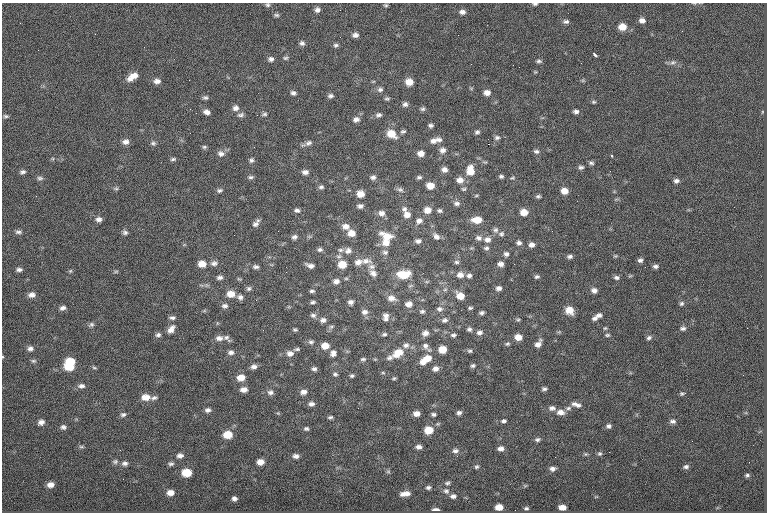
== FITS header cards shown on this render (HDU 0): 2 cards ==
NAXIS1  =                  765
NAXIS2  =                  510

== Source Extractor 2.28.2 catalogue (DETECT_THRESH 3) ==
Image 765 x 510 px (HDU 0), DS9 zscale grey, 1 PNG px = 1 image px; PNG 769 x 514 px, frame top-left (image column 1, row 510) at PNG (2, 3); no overlay
Background -0.528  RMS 8.1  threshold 24.2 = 3 sigma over >= 5 px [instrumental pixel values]
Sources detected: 296; all 296 listed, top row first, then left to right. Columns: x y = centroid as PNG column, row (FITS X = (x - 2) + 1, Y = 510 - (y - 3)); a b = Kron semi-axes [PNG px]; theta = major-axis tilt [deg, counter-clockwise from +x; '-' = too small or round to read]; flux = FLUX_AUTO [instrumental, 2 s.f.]
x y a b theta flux
535 4 6 4 6 920
268 5 6 6 - 1100
386 5 5 4 - 830
317 10 7 6 - 2000
462 12 8 6 -6 2100
276 15 7 5 -2 1000
642 20 7 5 -17 2400
566 22 7 5 0 1400
622 27 7 6 - 6800
682 31 3 2 - 630
355 35 7 6 - 2100
302 43 7 5 -12 1500
336 45 6 5 - 1200
144 47 2 2 - 380
38 50 2 2 - 1100
595 54 5 3 - 1100
285 58 7 5 2 990
271 59 7 6 - 1800
539 61 7 5 -13 1200
673 62 9 6 4 1700
519 67 2 2 - 200
535 72 5 4 - 520
132 77 13 6 33 5400
157 81 8 6 2 2600
409 82 7 6 - 6200
380 89 7 6 - 1600
293 93 6 5 - 1600
487 93 7 6 - 3000
330 96 7 5 9 1500
205 97 7 5 -1 1200
387 99 6 4 0 940
594 102 6 4 0 770
405 104 7 6 - 1600
235 108 8 7 - 2300
190 109 3 2 - 540
423 109 6 5 - 1100
576 111 6 5 - 1600
207 112 7 5 -19 2500
264 114 7 4 7 1100
240 115 9 5 12 1400
378 115 8 6 12 1600
6 116 6 4 -1 940
356 119 9 7 15 2300
431 125 5 4 - 1300
403 131 7 5 9 1000
477 132 7 5 25 1200
391 134 10 7 -31 8500
497 138 7 6 - 1500
439 139 9 5 -22 1800
433 141 10 8 20 2700
125 142 8 7 - 2700
153 143 7 7 - 1300
308 143 11 7 28 2200
488 144 2 2 - 4100
204 147 6 5 - 910
442 150 8 7 - 2400
536 151 7 6 - 1500
421 153 7 5 2 3600
221 154 10 8 -8 2500
612 156 3 2 - 890
173 159 7 4 8 1000
251 160 7 6 - 1400
591 163 7 5 -11 1100
581 167 6 5 - 1300
444 170 7 6 - 2300
470 171 11 8 -88 7400
22 172 6 4 20 1300
305 172 7 5 -1 2300
501 176 5 4 - 1100
251 177 8 4 0 1100
373 177 7 5 15 1700
419 177 6 4 7 1100
40 178 9 5 -7 1300
460 180 8 7 - 3800
676 181 6 5 - 1700
430 186 6 5 - 6000
321 187 7 5 8 1300
116 189 6 4 -1 830
464 189 6 5 - 850
219 190 7 5 13 1200
400 190 9 6 -18 1500
564 191 7 6 - 4700
360 194 7 6 - 5500
476 196 5 3 - 560
538 196 7 5 1 1000
457 203 8 6 1 1700
360 206 7 5 0 1700
404 209 7 7 - 1800
297 210 8 6 -17 1500
427 210 8 7 - 4700
440 211 6 5 - 1100
524 212 7 6 - 5900
382 213 9 7 -21 2700
407 215 8 7 - 3400
99 219 7 6 - 2100
477 220 9 6 -1 7400
419 221 7 6 - 2600
255 224 9 7 29 2000
345 226 9 7 -13 3500
496 230 7 7 - 1500
18 232 9 5 0 1400
125 232 7 6 - 1400
351 233 8 6 -9 4800
501 234 7 6 - 1300
234 235 2 2 - 1100
436 236 10 6 -43 2400
294 237 6 5 - 1600
387 237 15 8 -25 8100
479 238 8 6 -18 1800
487 239 9 7 -7 2600
418 241 7 5 0 1700
386 243 10 8 -7 4600
519 243 6 5 - 1600
531 245 6 5 - 2300
486 248 6 5 - 1200
320 250 7 5 12 1300
340 250 8 6 0 1300
348 251 9 8 - 2700
385 252 8 7 - 1600
506 254 6 6 - 1600
356 256 2 2 - 1100
570 256 6 5 - 1500
615 256 5 4 - 610
640 260 5 5 - 1400
366 261 16 8 -1 4100
358 262 9 7 20 3300
456 262 7 5 -1 1100
214 263 9 6 12 2000
202 264 8 6 -10 5600
342 264 8 7 - 8300
500 264 6 4 -10 2300
514 264 2 2 - 1900
310 266 8 4 -17 2300
655 266 6 4 -5 1500
256 267 7 5 -6 1400
371 267 9 7 3 1900
645 267 2 2 - 1000
19 270 7 5 0 1600
70 271 5 4 - 640
116 272 8 4 9 650
286 272 2 2 - 3800
373 273 10 8 -39 2700
404 274 13 8 5 13000
460 275 8 7 - 3200
469 276 7 5 11 1500
630 276 6 4 18 610
220 277 7 5 10 1600
537 277 6 4 15 1100
616 277 7 5 -4 1400
346 278 6 4 0 690
239 279 6 3 -18 610
336 281 8 6 5 2500
248 288 7 6 - 1200
499 288 6 5 - 1800
594 290 7 6 - 2300
312 291 6 3 1 1100
231 294 9 7 -6 5600
32 295 8 6 8 2800
460 296 7 6 - 6600
240 297 7 6 - 1800
392 298 11 7 -12 3400
256 300 3 2 - 360
313 302 5 4 - 1100
351 302 5 5 - 1900
409 304 8 6 3 3300
682 304 7 5 44 1100
225 306 8 6 -4 1700
63 308 7 5 15 1900
470 308 5 3 - 830
439 309 8 7 - 1800
569 310 8 7 - 6700
422 311 7 5 13 1100
364 312 8 7 - 2200
482 313 5 3 - 1200
313 315 7 6 - 1500
599 315 8 5 9 1900
386 317 10 7 89 2600
172 318 7 5 -3 1400
594 318 7 5 5 1400
518 319 5 5 - 790
323 320 7 6 - 2000
445 320 8 6 20 1600
91 325 8 6 28 1300
331 327 8 5 29 1100
605 328 6 4 41 710
683 328 7 5 9 1400
171 329 12 7 54 3300
469 329 6 5 - 1300
295 330 5 4 - 840
479 332 8 6 8 2000
425 333 7 6 - 2700
384 334 6 4 14 960
158 335 7 6 - 1400
453 335 7 5 1 1200
607 335 7 4 1 910
518 337 7 5 -6 5400
219 338 9 7 -2 2500
227 338 10 6 -43 1700
649 338 7 6 - 1400
311 342 8 6 12 1400
507 344 7 5 19 920
538 344 9 6 56 3100
406 345 9 7 18 2200
325 346 8 6 -2 5500
425 346 11 7 -53 2500
30 348 8 6 9 1900
297 349 8 4 4 1100
442 349 6 6 - 8300
470 351 7 5 -11 980
231 352 8 6 0 1900
290 353 9 7 0 2900
333 353 9 7 72 2300
398 353 13 8 31 8400
2 357 4 3 - 450
390 358 9 6 15 1700
427 358 9 7 2 5700
363 359 7 4 1 1000
33 361 7 5 12 1000
70 361 9 6 -2 11000
423 362 7 6 - 3100
473 366 6 5 - 1100
69 367 9 6 -3 11000
254 367 7 6 - 2100
94 368 7 3 -9 790
314 369 6 5 - 1500
435 369 7 5 9 2400
383 373 5 3 - 590
335 374 6 5 - 1100
352 376 5 4 - 980
241 378 8 7 - 5500
394 378 5 4 - 740
81 386 9 6 2 1900
544 389 6 4 2 1300
244 390 8 6 3 3200
270 392 8 7 - 1900
304 392 8 6 7 2500
682 393 5 5 - 840
685 393 3 2 - 870
146 397 10 7 2 5100
154 398 8 5 14 1400
311 404 7 6 - 1800
576 404 13 6 -19 2600
552 408 9 6 2 2100
568 408 8 5 11 1400
208 410 7 5 5 1900
560 412 10 6 -5 3300
278 413 4 4 - 550
459 413 6 5 - 1500
416 414 6 5 - 3200
434 414 5 4 - 1100
123 415 7 5 21 1300
330 417 5 4 - 950
504 421 7 5 11 1100
672 421 7 5 -4 1600
41 422 7 6 - 2200
38 425 3 2 - 590
608 426 6 5 - 1500
63 427 7 6 - 1500
306 428 5 4 - 1100
429 430 7 6 - 9600
228 435 8 6 2 9700
537 439 7 5 13 1300
692 441 2 2 - 1500
81 447 7 4 -8 860
419 447 6 4 3 1900
501 449 6 5 - 2400
455 451 9 7 10 2100
586 454 6 5 - 800
600 454 6 6 - 1000
180 456 8 6 2 2000
296 456 7 5 -1 2100
115 462 7 6 - 1300
260 462 6 5 - 4000
125 463 8 6 7 1700
171 464 7 5 -1 1200
476 467 6 5 - 870
686 467 7 5 11 1600
552 469 7 5 7 2000
187 472 7 6 - 12000
388 472 6 4 0 730
747 475 6 4 -10 1000
123 479 2 2 - 380
447 483 6 5 - 1000
50 485 7 5 9 3100
525 486 6 4 -19 620
428 487 6 4 12 1200
446 491 8 7 - 1700
170 492 7 5 5 3800
405 494 10 5 7 3600
453 496 6 5 - 1700
596 497 6 3 19 450
234 498 5 4 - 1600
499 507 6 5 - 6000
562 507 7 5 -5 3700
526 508 5 4 - 930
436 510 6 3 0 2200
At the frame edge (FLAGS 8, measured only in part): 3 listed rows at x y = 535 4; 268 5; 2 357